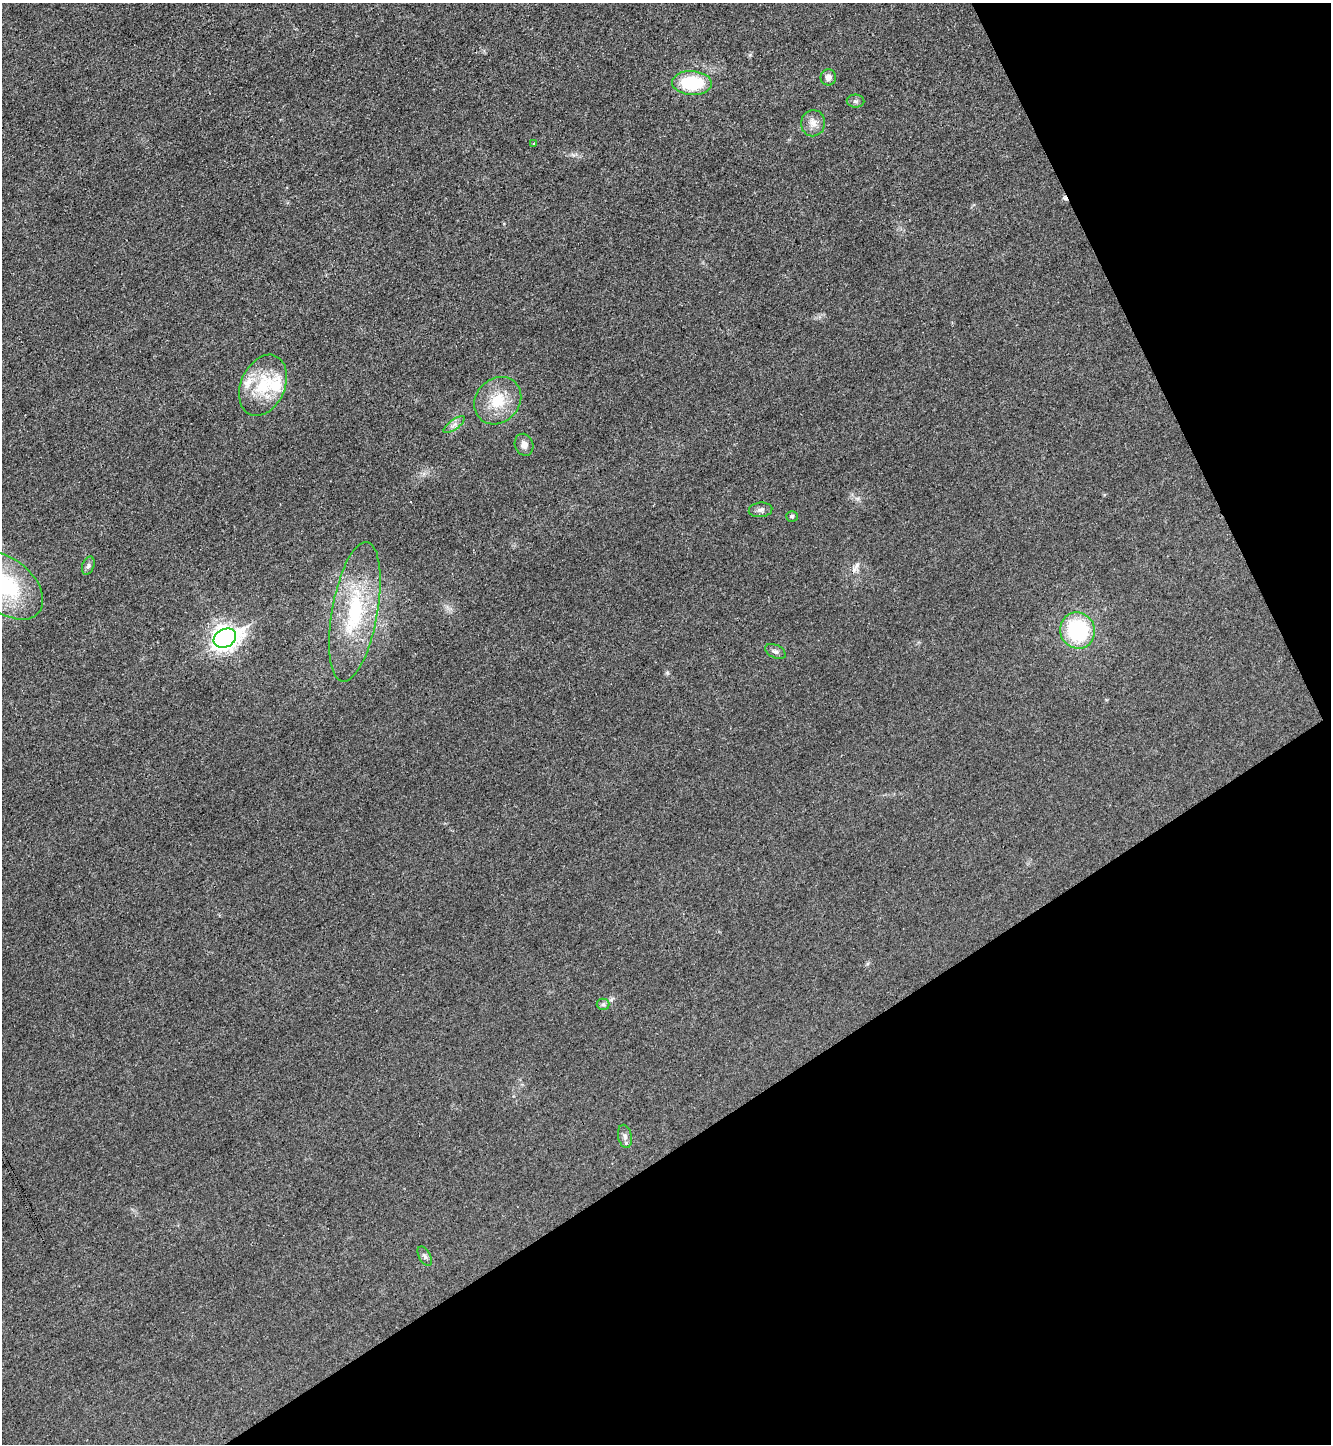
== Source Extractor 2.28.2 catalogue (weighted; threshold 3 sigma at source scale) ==
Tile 12 of 4 x 4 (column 4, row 3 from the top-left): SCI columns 4151-5479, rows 1466-2907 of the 5789 x 5803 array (HDU 1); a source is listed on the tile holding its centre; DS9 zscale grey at full resolution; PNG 1333 x 1446 px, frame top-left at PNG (2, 3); each listed source drawn as its Kron ellipse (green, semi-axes under 4 px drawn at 4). Shown black and unused: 28% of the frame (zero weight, under 3 of 4 exposures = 1% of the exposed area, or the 3 px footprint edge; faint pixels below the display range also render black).
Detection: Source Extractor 2.28.2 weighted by HDU 2 'WHT'; one run over the whole footprint, this tile lists its part. Background 0.0342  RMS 0.0048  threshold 0.0215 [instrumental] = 3 sigma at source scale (4.5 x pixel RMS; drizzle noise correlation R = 1.50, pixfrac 1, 0.05/0.05 arcsec/px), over >= 5 px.
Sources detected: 25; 3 cosmic-ray / hot-pixel residue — neither listed nor drawn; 2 inside a brighter listed object's ellipse — not listed separately; the other 20 listed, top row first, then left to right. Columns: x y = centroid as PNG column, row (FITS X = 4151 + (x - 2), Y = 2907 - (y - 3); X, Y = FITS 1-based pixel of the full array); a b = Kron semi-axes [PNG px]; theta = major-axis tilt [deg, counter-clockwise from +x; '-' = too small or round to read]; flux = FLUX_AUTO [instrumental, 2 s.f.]
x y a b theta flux
828 77 8 8 - 2.5
692 83 20 12 -3 26
856 101 9 6 -1 1.3
813 123 13 12 - 4.1
534 144 3 2 - 0.82
263 385 32 22 66 21
498 401 25 21 46 16
454 425 13 5 36 2.1
524 445 11 9 -70 2.9
760 510 12 7 6 2
792 516 6 5 - 0.87
88 566 9 6 71 1.5
7 586 42 26 -40 39
355 612 71 23 80 47
1078 630 18 17 - 43
225 638 12 9 26 370
775 651 11 6 -26 1.6
603 1004 6 6 - 1
625 1136 11 7 -78 2.1
425 1256 11 5 -60 1.4
Isophote crosses this tile's border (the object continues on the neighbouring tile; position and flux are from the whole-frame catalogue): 1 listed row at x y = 7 586
Unlisted compact peaks at least as high as the median listed source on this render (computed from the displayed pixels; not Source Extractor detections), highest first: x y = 667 673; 750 55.